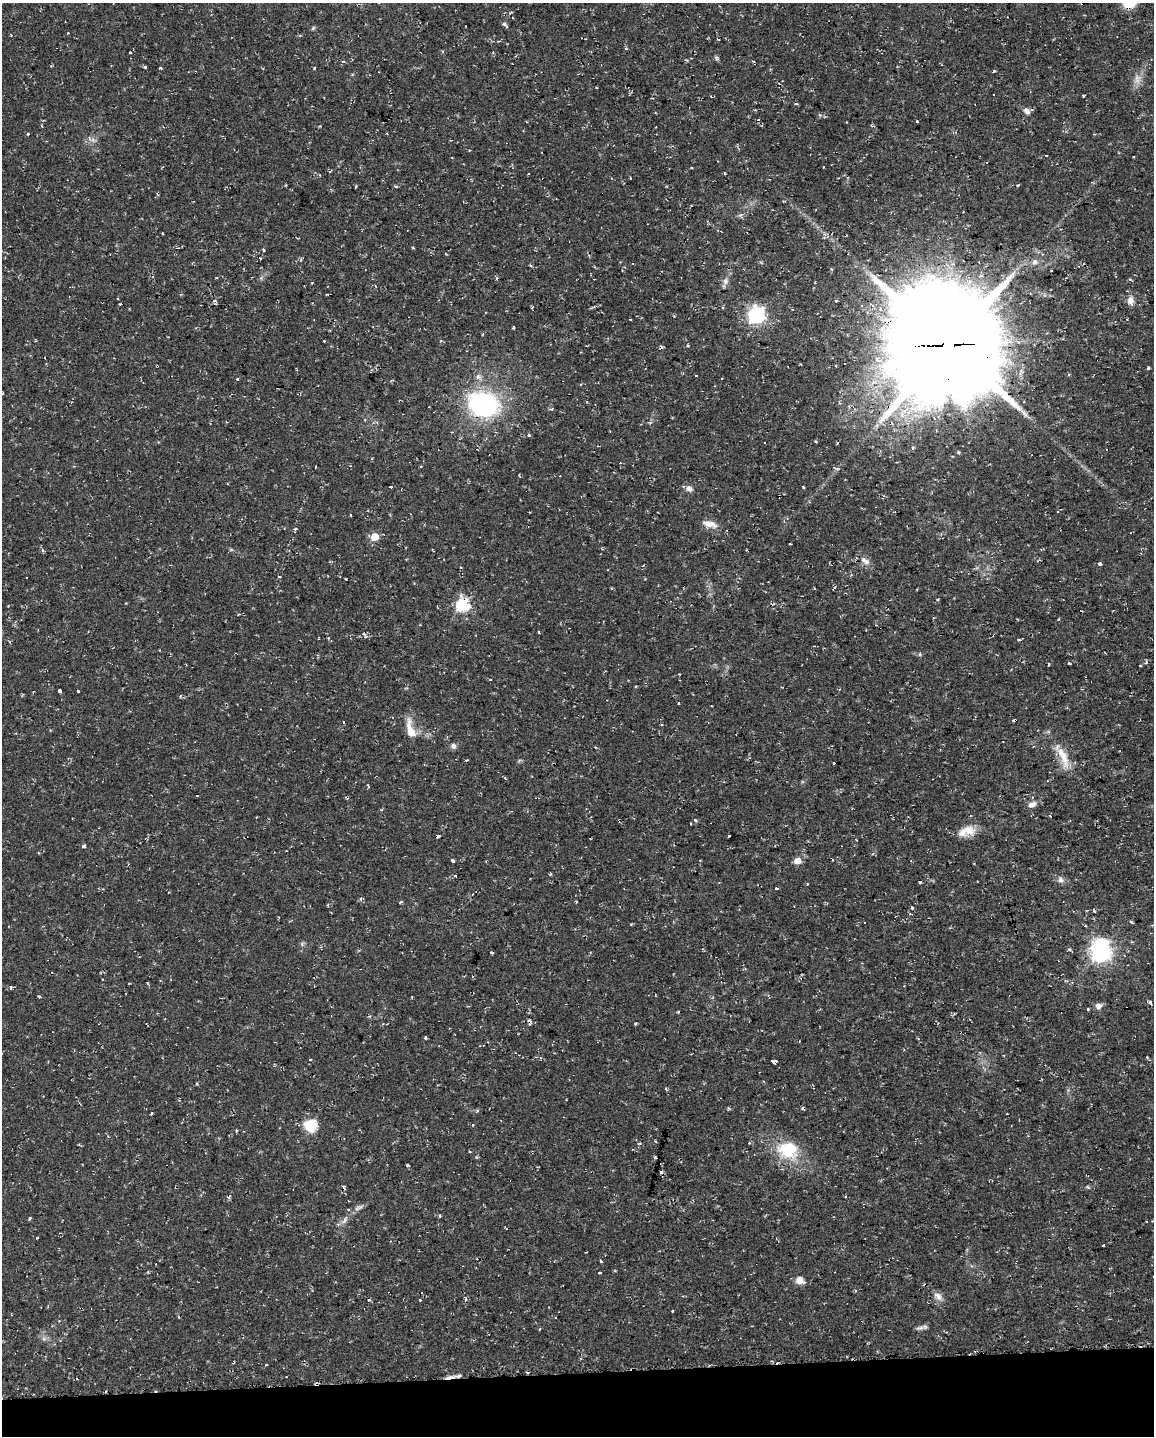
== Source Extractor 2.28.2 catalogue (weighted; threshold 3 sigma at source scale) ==
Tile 10 of 4 x 3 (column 2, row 3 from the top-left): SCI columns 1153-2304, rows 50-1483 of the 4607 x 4367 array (HDU 1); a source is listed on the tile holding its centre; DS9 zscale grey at full resolution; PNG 1156 x 1438 px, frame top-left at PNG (2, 3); no overlay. Shown black and unused: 4% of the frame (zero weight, under 2 of 3 exposures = <1% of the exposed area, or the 3 px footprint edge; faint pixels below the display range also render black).
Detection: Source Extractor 2.28.2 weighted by HDU 2 'WHT'; one run over the whole footprint, this tile lists its part. Background 0.0286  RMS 0.004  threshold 0.018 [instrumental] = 3 sigma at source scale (4.5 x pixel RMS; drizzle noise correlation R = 1.50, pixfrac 1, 0.0396/0.0396 arcsec/px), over >= 5 px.
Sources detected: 161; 1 too faint to see at this stretch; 22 cosmic-ray / hot-pixel residue — not listed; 2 inside a brighter listed object's ellipse — not listed separately; the other 136 listed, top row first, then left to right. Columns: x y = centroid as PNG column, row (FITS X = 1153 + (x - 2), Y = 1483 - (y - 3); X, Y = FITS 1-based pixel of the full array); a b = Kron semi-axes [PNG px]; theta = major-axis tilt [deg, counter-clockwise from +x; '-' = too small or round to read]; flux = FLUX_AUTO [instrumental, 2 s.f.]
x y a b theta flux
1130 3 15 10 26 7.8
504 24 7 5 -46 0.83
313 28 7 4 46 0.54
718 39 3 2 - 0.36
626 49 4 3 - 0.44
716 58 6 5 - 0.73
145 67 4 3 - 0.43
160 68 3 3 - 1.1
314 68 4 3 - 0.41
1083 96 4 2 - 0.29
796 104 5 3 - 0.41
1027 111 8 7 - 1.6
917 121 3 2 - 0.33
28 134 4 3 - 0.41
1046 155 3 3 - 1.2
725 173 4 3 - 1.1
529 174 3 2 - 0.48
630 178 3 2 - 0.85
1018 185 3 3 - 0.92
163 233 3 2 - 0.37
263 250 4 2 - 0.49
1035 262 10 6 1 1.7
531 266 4 3 - 0.44
497 279 3 3 - 1.1
1130 279 5 4 - 0.47
725 281 10 8 65 1.8
836 301 3 2 - 1.1
1130 301 13 8 -76 2.6
757 315 7 6 - 130
674 316 4 3 - 0.42
324 341 3 3 - 0.47
948 345 41 39 -53 7000
1148 368 3 3 - 0.66
696 376 3 2 - 0.51
237 380 3 3 - 1
2 393 3 3 - 0.99
483 405 27 21 -16 66
529 435 4 4 - 0.51
816 442 4 3 - 0.35
837 443 4 3 - 0.35
913 448 4 3 - 0.64
420 466 3 2 - 0.52
836 468 10 3 -20 0.67
391 487 3 3 - 1.1
803 487 4 2 - 0.38
689 488 8 8 - 1.9
351 515 4 2 - 0.34
710 524 19 8 -16 3.8
295 529 5 3 - 0.41
374 537 5 5 - 9.9
42 550 5 3 - 0.55
231 550 6 4 -1 0.51
865 561 15 7 -35 2.4
1100 564 4 3 - 1.7
460 567 3 3 - 0.44
279 576 3 3 - 0.8
27 578 3 3 - 2.7
346 579 3 2 - 0.48
938 599 4 2 - 0.39
463 605 6 6 - 56
364 634 8 3 -44 0.71
920 654 6 3 72 0.5
1069 663 3 2 - 0.53
1140 665 3 2 - 0.29
59 690 4 3 - 3
78 691 3 3 - 2.8
343 722 3 3 - 0.7
410 729 28 10 -75 6.4
453 746 8 6 -56 1.4
595 747 4 3 - 0.45
1063 757 36 11 -67 8.1
833 763 3 2 - 0.51
1032 804 11 7 25 2.1
695 820 5 4 - 0.68
966 831 23 11 17 5.9
438 836 4 3 - 1.3
729 836 3 3 - 3
84 846 4 4 - 0.73
453 861 4 3 - 1.4
797 861 5 5 - 5.1
455 876 4 3 - 0.35
1060 880 8 7 - 1.5
776 888 3 3 - 0.69
400 903 4 3 - 0.7
912 908 4 4 - 0.38
1094 911 4 3 - 1.1
910 914 4 3 - 0.45
864 922 3 3 - 0.77
1131 922 5 3 - 0.58
1085 926 3 3 - 1.2
302 944 6 5 - 0.72
1069 949 5 4 - 0.64
1100 950 8 7 - 250
491 953 3 3 - 1.6
102 979 2 2 - 0.35
11 987 4 3 - 1.4
39 996 3 2 - 0.6
1150 1002 5 4 - 0.62
1098 1006 8 7 - 1.8
1127 1008 3 3 - 0.68
1088 1009 4 3 - 0.78
530 1022 7 4 -80 1.1
635 1024 4 3 - 0.43
425 1038 4 3 - 0.46
1004 1056 3 3 - 0.36
773 1061 5 3 - 3.8
666 1088 4 3 - 0.59
477 1111 5 3 - 0.45
310 1125 17 16 - 7.7
473 1125 3 3 - 0.39
656 1142 3 3 - 1
639 1143 5 3 - 0.45
749 1143 4 3 - 0.32
79 1144 4 3 - 0.43
788 1149 22 17 -15 18
655 1158 3 3 - 0.65
408 1165 3 3 - 0.46
660 1172 3 3 - 0.81
344 1187 7 2 -61 0.56
229 1197 8 4 61 0.7
361 1207 10 5 28 1.2
440 1215 5 3 - 0.42
30 1218 3 3 - 1.1
344 1220 13 5 62 1.6
1146 1221 2 2 - 0.34
37 1238 3 3 - 0.54
600 1261 3 3 - 1.5
599 1272 3 3 - 0.94
800 1280 9 7 -11 3.4
938 1296 13 8 -41 2.4
420 1299 3 2 - 0.35
465 1300 4 4 - 0.7
672 1311 3 2 - 0.4
920 1328 11 6 12 1.3
44 1339 7 6 - 1.1
266 1365 3 2 - 0.37
Overlapping masked pixels (flux is a lower limit): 7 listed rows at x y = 1130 3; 948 345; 483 405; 463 605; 438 836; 1127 1008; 530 1022
Isophote crosses this tile's border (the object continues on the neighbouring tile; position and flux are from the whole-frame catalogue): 2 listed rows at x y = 1130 3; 2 393